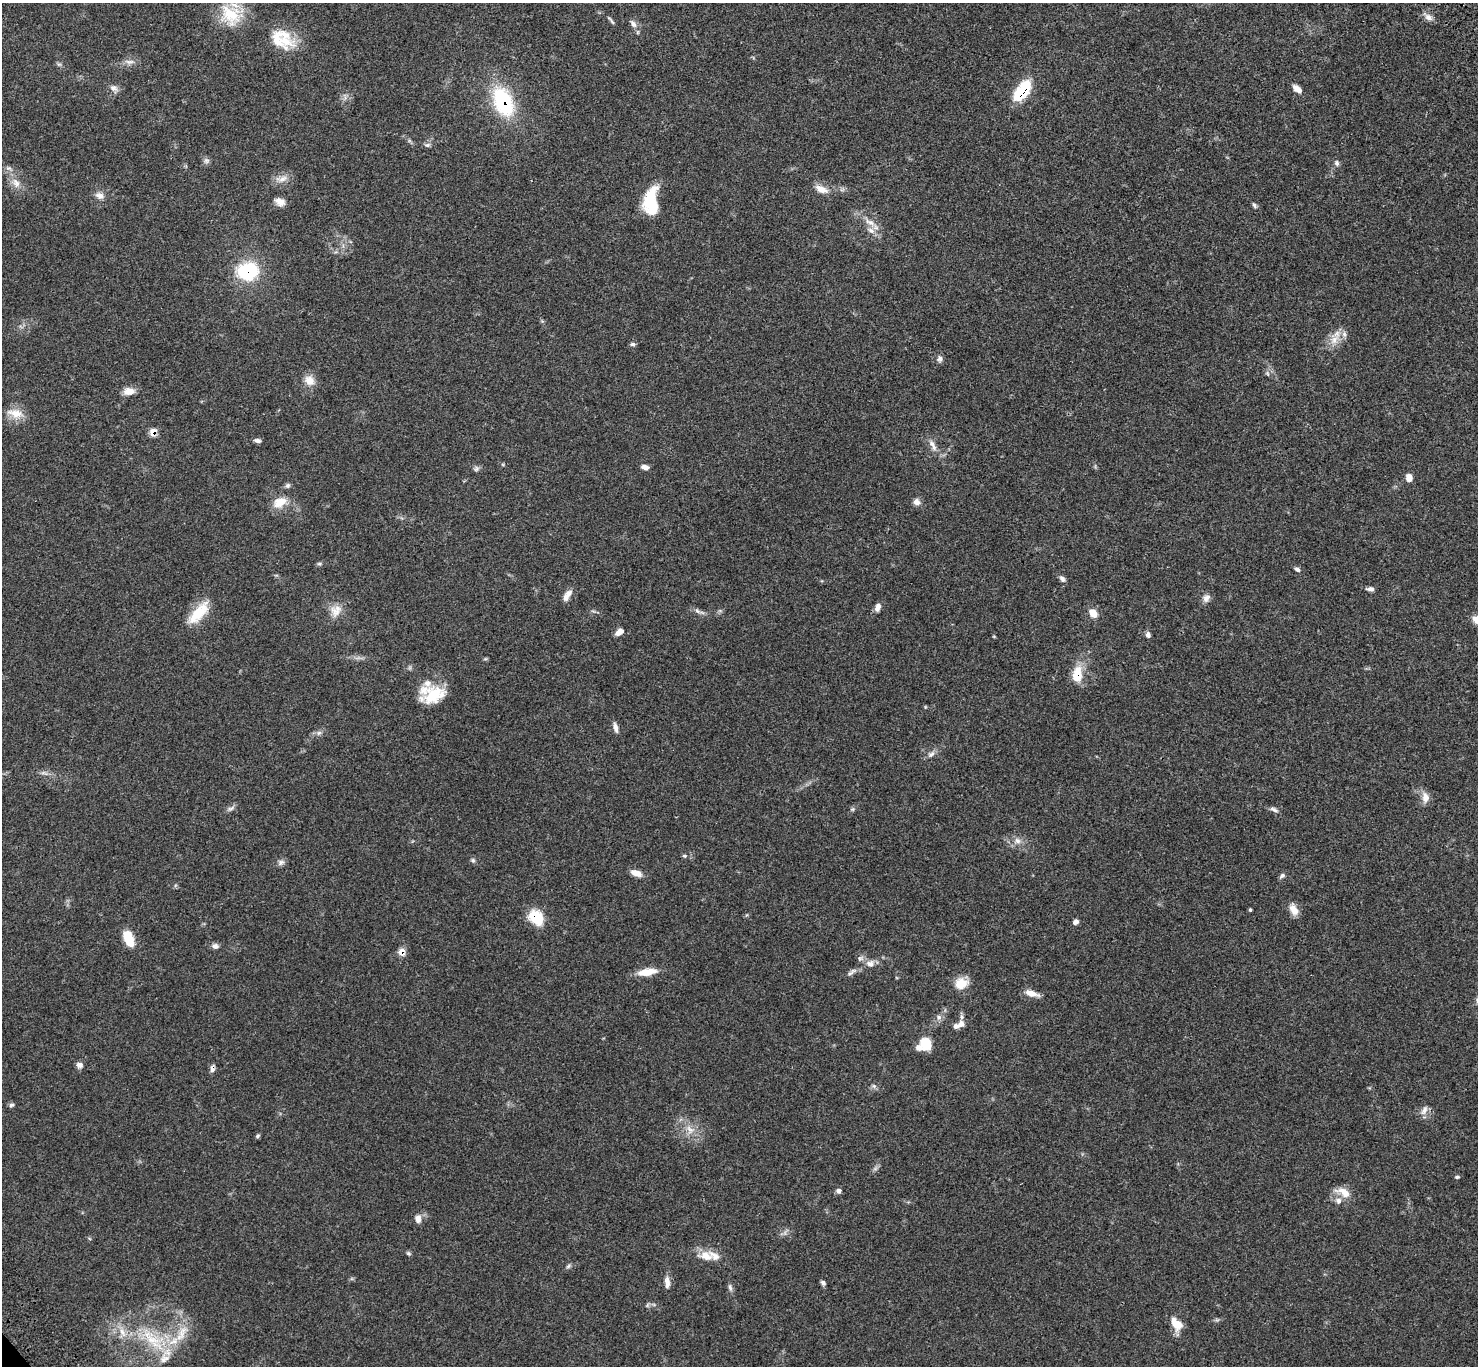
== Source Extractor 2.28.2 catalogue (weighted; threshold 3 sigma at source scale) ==
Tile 10 of 4 x 4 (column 2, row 3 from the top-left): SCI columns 1573-3048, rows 1606-2969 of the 6102 x 6074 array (HDU 1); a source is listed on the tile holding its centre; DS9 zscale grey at full resolution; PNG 1480 x 1368 px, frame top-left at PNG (2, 3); no overlay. Shown black and unused: <1% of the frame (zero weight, under 3 of 4 exposures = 6% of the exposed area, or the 3 px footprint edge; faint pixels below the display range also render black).
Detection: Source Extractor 2.28.2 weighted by HDU 2 'WHT'; one run over the whole footprint, this tile lists its part. Background 0.0683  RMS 0.0056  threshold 0.025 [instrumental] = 3 sigma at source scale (4.5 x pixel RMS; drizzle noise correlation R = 1.50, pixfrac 1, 0.05/0.05 arcsec/px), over >= 5 px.
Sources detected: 120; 1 inside a brighter object's white glare — not listed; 13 inside a brighter listed object's ellipse — not listed separately; the other 106 listed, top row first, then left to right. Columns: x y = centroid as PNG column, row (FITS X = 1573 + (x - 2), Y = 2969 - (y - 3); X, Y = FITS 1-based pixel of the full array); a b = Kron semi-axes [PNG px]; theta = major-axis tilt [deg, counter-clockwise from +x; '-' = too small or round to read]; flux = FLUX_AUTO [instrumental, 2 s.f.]
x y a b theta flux
231 15 31 24 -43 20
1428 17 11 7 -36 2.9
611 20 14 4 -52 1.2
633 24 12 7 -54 2.7
285 41 34 14 -26 14
129 62 15 6 1 2.8
59 64 7 4 -18 0.93
114 88 12 7 -31 2.7
1297 89 13 7 -38 3.2
1022 91 24 11 54 27
503 102 34 20 -67 42
427 145 8 5 25 1.3
206 161 8 7 - 1.6
1337 163 8 6 -84 1.5
9 168 8 6 -18 1.5
282 179 19 8 9 4.3
16 183 15 9 -56 4.7
821 189 17 8 -24 5.3
99 195 12 8 -19 3.1
649 197 31 11 58 14
280 202 13 8 -25 3.8
1254 205 9 5 -56 1.1
870 222 17 7 -29 4.5
248 271 21 17 7 35
1334 340 19 11 51 7
633 344 7 5 0 1.1
940 359 8 6 84 1.8
1267 373 6 4 -46 0.91
309 380 15 13 -38 5.5
129 391 14 9 3 4.8
15 413 24 12 -12 7.5
153 432 8 7 - 4.6
257 440 8 5 -8 1.7
933 445 19 7 -61 4
645 467 9 5 -14 2.3
476 469 9 5 53 1.3
1409 477 8 6 -85 4
288 485 7 6 - 1.3
280 502 19 12 30 8.4
917 502 9 8 - 2.7
319 564 6 4 1 0.81
1297 569 8 5 -42 1.4
1062 579 9 6 -51 1.7
1370 589 8 5 -5 1.9
567 595 16 7 59 3.9
1206 598 12 8 48 2.7
877 607 10 6 71 3.1
697 611 9 6 -25 1.8
335 612 18 13 -62 6.3
198 613 35 13 49 15
1093 613 10 8 -48 5.4
619 632 10 6 34 3.3
1148 635 7 5 -81 2
485 659 6 4 18 0.62
1077 674 18 10 79 12
432 694 30 20 5 18
615 727 14 5 -78 2.4
319 733 7 6 - 1.5
931 754 11 7 40 2.2
1425 797 15 10 -80 4.3
231 808 12 5 30 1.7
852 809 6 5 - 0.86
1274 809 12 5 -27 1.7
1017 841 9 8 - 2.8
684 856 6 4 -3 0.89
473 860 6 6 - 1.1
281 862 10 7 17 2
636 873 12 7 -19 4.9
1282 876 8 5 31 1.4
1294 909 14 8 -63 5.5
1250 910 4 3 - 0.71
536 917 15 11 -49 18
1075 922 5 5 - 2.5
129 938 18 9 -69 12
215 946 9 7 -9 2
402 951 7 6 - 5.1
870 964 12 9 -10 3.8
647 972 19 7 8 10
852 972 17 5 35 2.2
961 983 16 13 17 7.9
1032 993 15 6 -15 5
939 1017 8 7 - 1.8
961 1024 10 9 - 2.9
926 1043 13 9 -69 12
79 1065 8 7 - 2.3
212 1068 9 5 79 2.1
874 1086 7 6 - 1.3
11 1105 7 5 18 1.1
1424 1110 15 7 61 2.9
690 1129 14 9 -57 5.3
258 1136 6 5 - 0.9
875 1169 7 4 19 1.1
1457 1177 6 4 1 0.81
839 1191 7 6 - 1.6
1343 1192 22 11 -24 6.6
418 1219 10 7 -86 3.2
409 1253 6 5 - 0.88
706 1256 21 12 -14 7.9
568 1266 8 5 37 1.1
667 1281 11 8 -88 2.8
823 1283 7 5 -48 1.2
730 1287 11 5 -77 1.6
647 1305 7 4 71 0.84
1176 1324 18 10 -53 7.8
182 1332 25 11 68 10
153 1340 46 19 -39 28
Overlapping masked pixels (flux is a lower limit): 8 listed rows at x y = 1022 91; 503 102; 248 271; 153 432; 1077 674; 536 917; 402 951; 212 1068